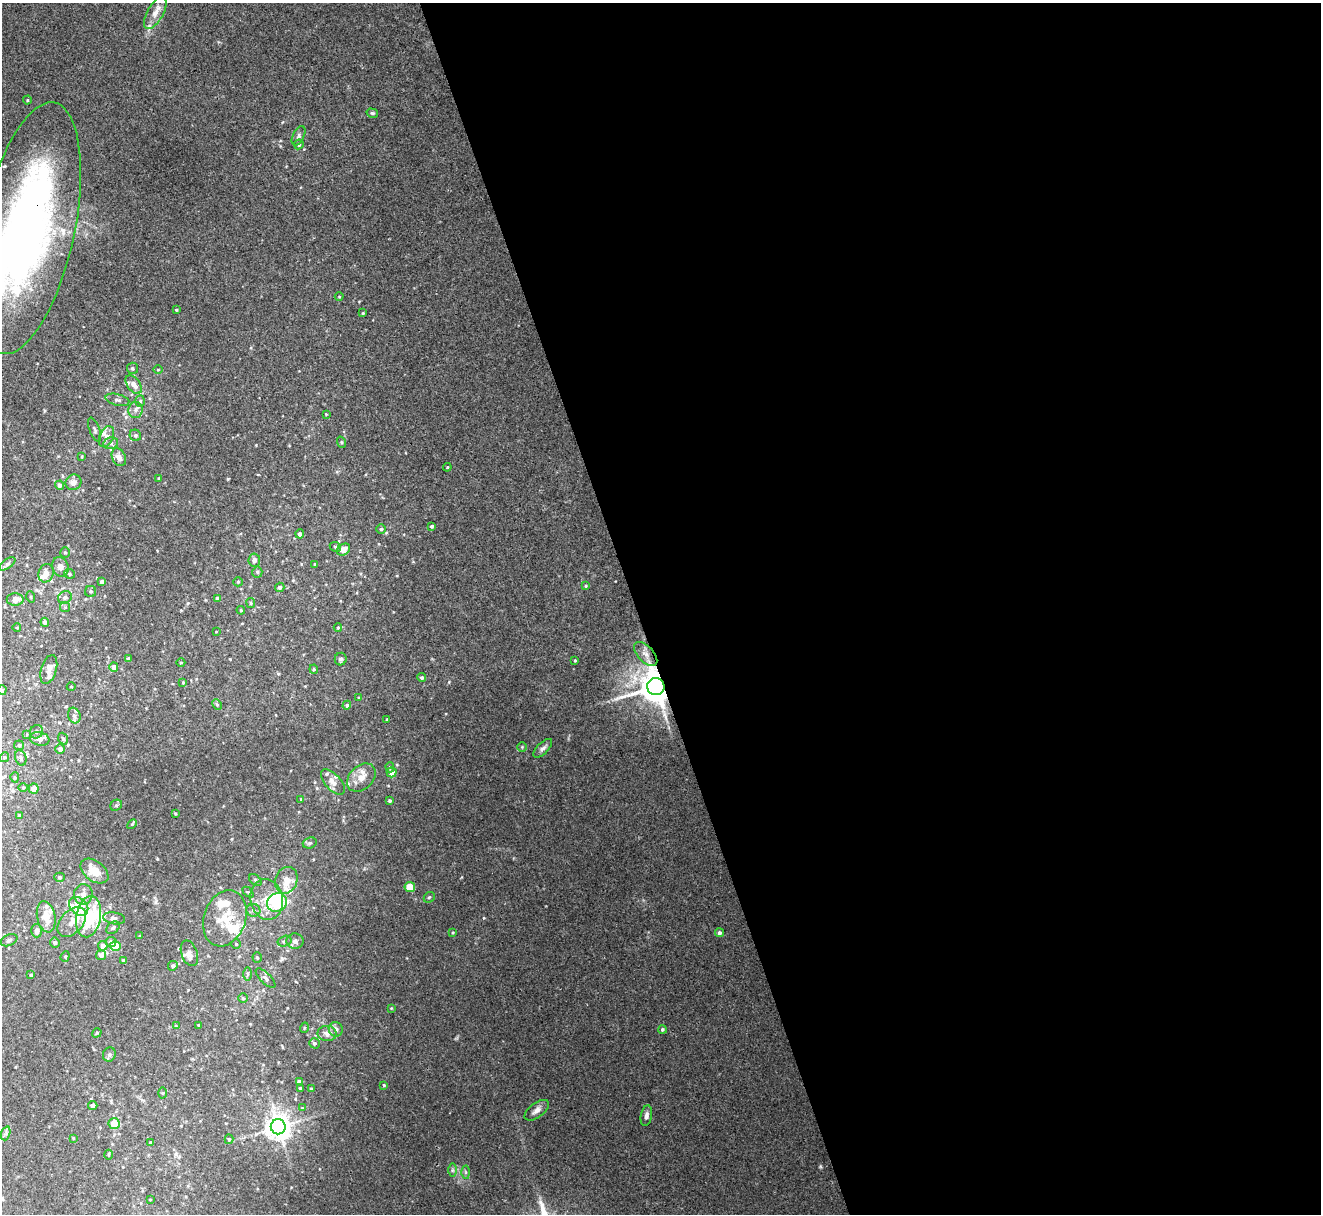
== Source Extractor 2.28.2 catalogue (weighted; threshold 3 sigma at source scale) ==
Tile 8 of 4 x 4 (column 4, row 2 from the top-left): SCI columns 3958-5276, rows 2569-3780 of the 5276 x 5261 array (HDU 1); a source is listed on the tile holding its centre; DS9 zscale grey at full resolution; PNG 1323 x 1216 px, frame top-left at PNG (2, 3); each listed source drawn as its Kron ellipse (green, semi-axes under 4 px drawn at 4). Shown black and unused: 52% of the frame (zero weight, under 3 of 4 exposures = <1% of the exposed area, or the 3 px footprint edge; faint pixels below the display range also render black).
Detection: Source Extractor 2.28.2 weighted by HDU 2 'WHT'; one run over the whole footprint, this tile lists its part. Background 0.0572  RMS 0.0054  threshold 0.0245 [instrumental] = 3 sigma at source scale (4.5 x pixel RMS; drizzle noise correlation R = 1.50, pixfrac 1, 0.05/0.05 arcsec/px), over >= 5 px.
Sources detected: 193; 3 inside a brighter object's white glare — neither listed nor drawn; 23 inside a brighter listed object's ellipse — not listed separately; the other 167 listed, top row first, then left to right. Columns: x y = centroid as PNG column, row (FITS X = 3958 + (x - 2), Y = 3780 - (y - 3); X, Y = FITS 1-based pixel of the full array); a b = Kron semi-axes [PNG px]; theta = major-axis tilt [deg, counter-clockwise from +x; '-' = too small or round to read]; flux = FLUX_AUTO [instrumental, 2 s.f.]
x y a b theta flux
155 13 18 8 61 5.1
27 100 4 4 - 0.64
372 113 6 4 -15 0.82
299 136 10 5 63 1.5
299 144 5 4 - 1
28 228 128 46 78 330
339 297 4 3 - 0.46
176 310 3 3 - 0.58
363 313 4 4 - 0.54
132 368 6 5 - 0.99
158 370 5 3 - 0.47
134 385 11 6 -53 3.8
117 400 12 5 -14 1.9
140 401 6 5 - 0.91
135 410 8 7 - 2.1
326 414 3 3 - 0.39
95 430 12 5 -69 1.3
135 435 6 5 - 1.1
106 437 11 7 67 2.8
341 442 6 3 -70 0.64
111 443 7 6 - 1.5
82 456 4 3 - 0.47
119 457 9 6 -64 3.1
447 467 4 4 - 0.56
159 478 3 3 - 0.64
73 482 8 7 - 2.9
60 485 4 4 - 1.6
432 526 4 4 - 1
381 529 4 4 - 0.71
300 534 4 4 - 1.9
335 547 6 4 -23 0.87
343 550 7 5 34 5.1
65 553 5 4 - 0.72
254 560 6 6 - 1.9
7 564 9 4 36 1.4
315 564 3 3 - 0.5
60 567 10 8 -70 3.5
257 572 5 5 - 0.73
46 573 9 7 74 4.5
69 574 5 4 - 0.85
102 582 4 3 - 1.6
238 582 5 4 - 0.68
586 586 4 3 - 0.55
280 587 5 4 - 1.3
91 591 5 5 - 1
31 597 5 3 - 0.59
65 597 7 6 - 1.8
218 598 4 4 - 1.4
15 599 8 6 0 5.6
251 603 5 4 - 0.6
65 607 5 5 - 0.77
241 610 4 3 - 0.69
45 622 4 4 - 1.6
17 628 4 3 - 0.4
338 628 4 4 - 0.52
216 632 3 2 - 0.37
646 654 14 8 -46 3.7
128 659 4 4 - 1.4
341 659 6 6 - 1.1
575 660 3 3 - 0.52
181 662 4 3 - 0.46
114 667 4 4 - 2.5
49 669 15 7 74 3.4
314 669 4 4 - 0.6
422 678 4 4 - 1.1
183 682 4 3 - 0.48
656 686 9 8 - 1200
71 687 4 3 - 0.4
2 690 5 4 - 0.85
359 698 3 3 - 0.55
217 704 5 4 - 0.73
347 705 4 4 - 1
74 716 8 6 -72 1.9
387 719 3 3 - 0.51
36 732 7 6 - 1.2
27 734 4 2 - 0.35
40 739 10 6 -10 3
63 739 6 4 -71 1
19 745 5 4 - 0.76
522 747 4 4 - 0.6
543 748 12 5 45 1.8
60 749 5 5 - 2.1
4 757 5 4 - 0.84
21 758 8 5 -71 1.3
390 767 5 4 - 0.78
392 772 5 5 - 5
15 777 5 4 - 0.73
361 778 16 11 45 6
333 782 15 8 -48 4.4
23 787 5 3 - 0.59
34 789 5 5 - 4.4
301 799 4 4 - 0.52
389 801 4 3 - 0.95
116 805 6 5 - 1
175 813 3 3 - 0.5
20 816 4 4 - 0.9
132 824 6 3 45 0.67
310 843 7 5 20 1.1
94 871 16 10 -37 9.2
60 877 5 4 - 0.86
255 880 7 4 -38 0.96
286 880 13 11 68 8
410 887 5 5 - 7.9
248 892 6 4 -42 0.72
83 894 10 9 - 3.6
429 897 6 4 42 0.76
267 899 20 16 -79 14
277 903 10 9 - 16
79 906 11 8 -42 12
253 910 7 6 - 1.7
46 917 16 9 -78 8.2
88 917 21 12 80 22
114 918 11 6 -9 1.9
225 918 29 21 71 19
72 922 17 11 48 7
113 928 7 5 38 1.3
37 931 6 5 - 2.7
453 932 4 3 - 0.51
719 933 4 4 - 1.4
140 936 3 3 - 0.56
9 940 9 5 25 1.3
285 941 7 5 15 1.2
295 941 8 8 - 2.3
55 942 5 4 - 1.5
111 942 5 5 - 2
236 944 5 5 - 0.7
103 946 5 4 - 2.8
115 946 5 4 - 14
189 953 13 8 -71 3.2
101 955 5 5 - 2.4
65 956 5 4 - 0.68
257 958 5 4 - 0.68
124 961 4 4 - 1.3
173 966 5 4 - 1.6
247 974 6 4 -90 0.92
31 975 3 3 - 0.68
265 978 13 5 -44 2.2
243 998 5 5 - 0.84
391 1008 4 3 - 0.47
198 1025 3 3 - 0.44
176 1026 4 4 - 0.44
304 1028 5 3 - 0.42
336 1029 7 7 - 2.3
662 1029 4 4 - 0.74
97 1033 5 3 - 0.62
327 1033 9 7 -1 2.8
314 1043 5 5 - 1.3
109 1054 7 6 - 1.8
300 1082 4 4 - 2.8
384 1085 4 3 - 0.56
300 1088 3 3 - 0.65
311 1089 4 3 - 0.57
162 1093 5 3 - 0.62
93 1105 4 4 - 2
302 1108 4 4 - 0.39
537 1110 14 7 37 2.9
646 1116 10 5 79 2.2
114 1124 5 5 - 10
278 1127 7 7 - 610
6 1133 7 4 72 1.2
73 1138 2 2 - 0.46
229 1139 5 4 - 0.84
150 1142 3 3 - 0.44
108 1155 5 3 - 0.51
452 1170 7 4 90 0.99
466 1172 6 4 -89 0.89
150 1199 3 2 - 0.34
Overlapping masked pixels (flux is a lower limit): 2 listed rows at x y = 28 228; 656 686
Isophote crosses this tile's border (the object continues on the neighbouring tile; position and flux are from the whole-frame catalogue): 2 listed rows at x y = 28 228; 2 690
Unlisted compact peaks at least as high as the median listed source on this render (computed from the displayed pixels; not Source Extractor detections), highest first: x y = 484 918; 228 479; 256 445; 449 682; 397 765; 230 659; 157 859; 386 533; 188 603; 317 788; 291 1187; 397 576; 282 122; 461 877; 615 581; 280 146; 251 348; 359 301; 301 564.